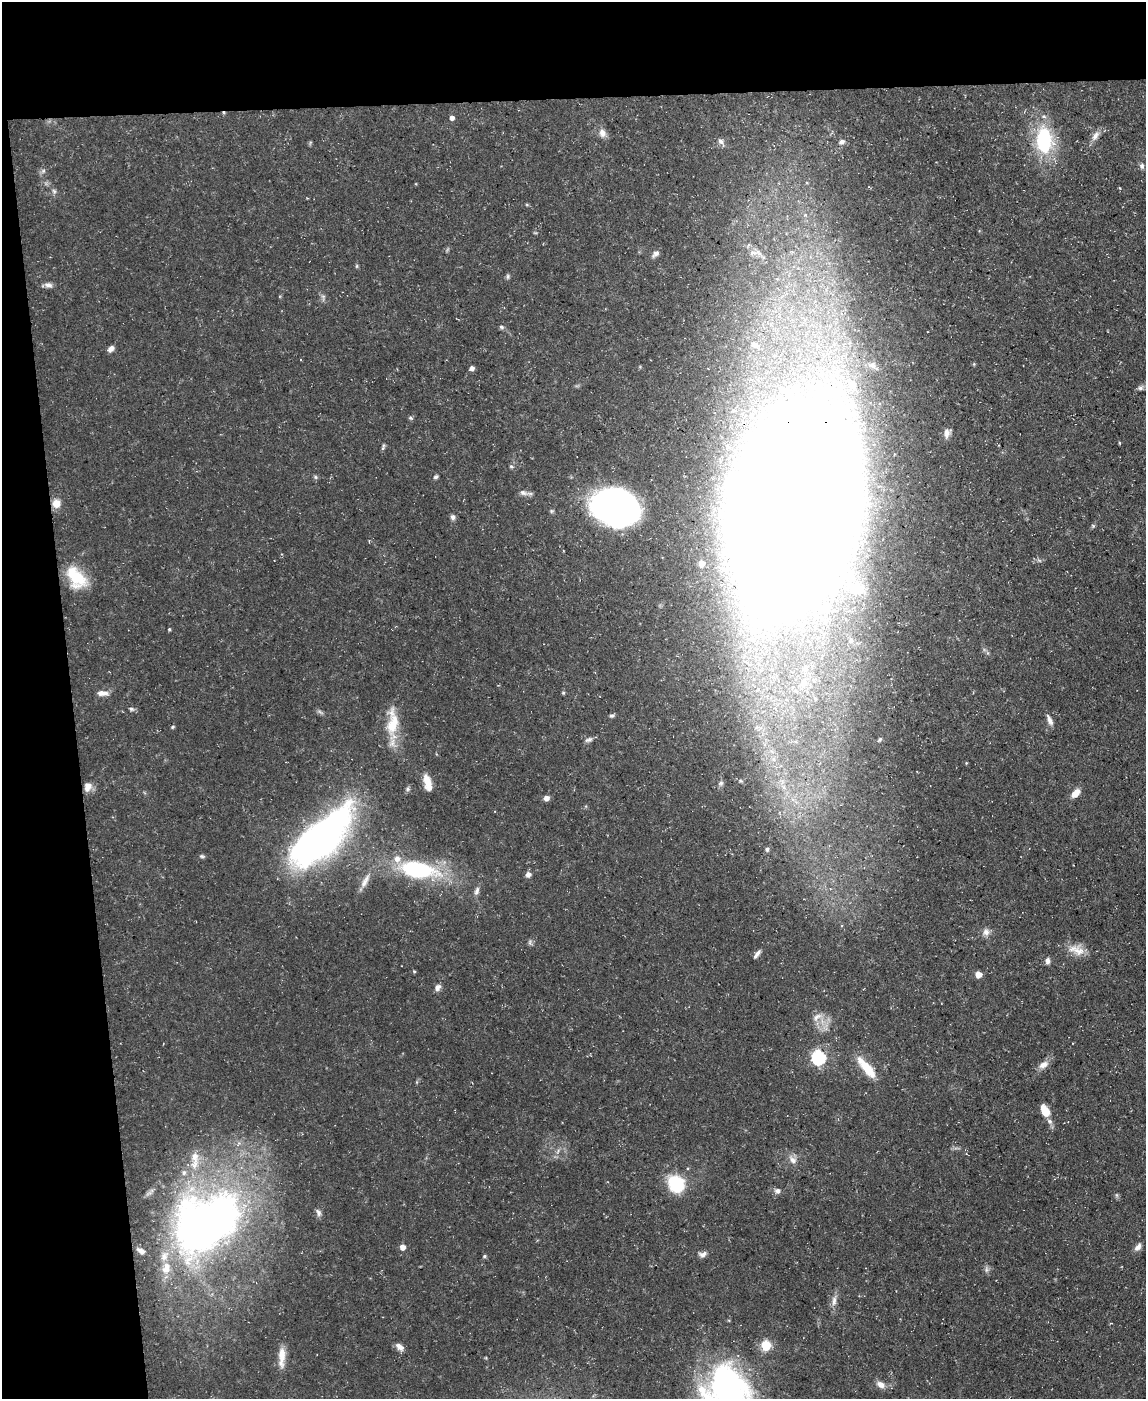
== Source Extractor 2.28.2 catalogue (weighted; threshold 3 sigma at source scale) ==
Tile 1 of 4 x 3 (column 1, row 1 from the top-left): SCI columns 1-1144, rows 2920-4316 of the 4575 x 4549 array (HDU 1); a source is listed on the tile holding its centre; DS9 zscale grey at full resolution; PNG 1148 x 1401 px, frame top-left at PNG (2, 2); no overlay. Shown black and unused: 13% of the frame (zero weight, under 3 of 5 exposures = <1% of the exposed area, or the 3 px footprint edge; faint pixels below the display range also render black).
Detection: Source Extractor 2.28.2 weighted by HDU 2 'WHT'; one run over the whole footprint, this tile lists its part. Background 0.0654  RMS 0.0044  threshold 0.0196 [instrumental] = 3 sigma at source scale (4.5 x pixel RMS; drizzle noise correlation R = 1.50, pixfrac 1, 0.05/0.05 arcsec/px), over >= 5 px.
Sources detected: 104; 2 too faint to see at this stretch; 1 inside a brighter object's white glare — not listed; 9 inside a brighter listed object's ellipse — not listed separately; the other 92 listed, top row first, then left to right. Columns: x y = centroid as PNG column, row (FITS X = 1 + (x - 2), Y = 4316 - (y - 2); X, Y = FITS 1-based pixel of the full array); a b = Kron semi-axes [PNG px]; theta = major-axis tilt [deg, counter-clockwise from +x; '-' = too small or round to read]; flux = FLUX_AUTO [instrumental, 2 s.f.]
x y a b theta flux
452 118 5 4 - 1.8
602 133 11 8 -67 2.9
1095 136 16 7 57 2.7
1044 140 24 15 -88 37
721 141 9 7 -21 1.6
842 142 8 7 - 1.6
1142 166 8 6 87 1.2
43 171 7 4 46 0.97
54 191 7 4 -45 0.89
805 215 6 4 43 0.9
753 253 12 7 0 2.3
655 254 11 6 47 1.8
357 266 6 4 89 0.53
508 276 8 5 85 0.8
48 285 11 6 -7 1.8
323 297 6 6 - 1
501 327 6 5 - 0.89
754 344 10 6 -28 1.4
111 349 8 5 42 2
872 365 10 7 -31 1.8
472 368 5 4 - 1.6
852 385 11 11 - 4.9
1140 388 8 6 24 1.3
410 418 6 5 - 0.73
947 433 13 9 69 2.7
1119 443 5 3 - 0.37
383 447 10 4 71 0.77
511 466 6 4 -65 0.75
316 477 6 5 - 0.74
436 477 6 5 - 0.82
523 492 10 7 -23 2
56 503 10 10 - 4.2
613 503 40 29 0 170
794 508 100 59 77 6400
453 517 7 6 - 1.3
702 563 5 4 - 3.8
76 577 29 17 -53 16
856 588 26 15 -22 16
169 629 4 3 - 0.55
851 641 7 7 - 1.5
803 683 19 11 74 7.5
103 693 15 7 -4 2.8
815 699 8 5 -62 1.2
131 709 8 5 -20 0.95
612 716 7 4 15 0.86
1050 720 15 5 -67 2.1
392 723 42 14 88 13
173 727 5 4 - 0.61
589 740 11 6 16 1.4
774 759 8 6 -23 1.9
966 763 4 3 - 0.36
427 781 17 8 -79 5.3
721 783 7 6 - 1.1
88 787 12 9 71 3.5
408 789 6 5 - 0.85
1076 793 12 7 43 4.2
546 798 5 5 - 2.8
321 837 70 27 43 200
767 849 6 5 - 0.82
202 856 7 5 -2 0.78
417 870 39 16 -10 49
528 874 5 5 - 2.2
365 881 23 7 60 3.7
477 891 11 6 70 1.7
986 932 9 9 - 2.2
1076 950 24 13 -18 6.1
757 954 12 4 51 1.5
1047 961 7 5 86 1.6
414 971 4 4 - 0.5
978 974 5 5 - 6.4
437 987 8 7 - 1.8
817 1017 16 8 36 3.1
818 1058 6 6 - 78
1043 1065 15 8 30 3
866 1067 32 9 -50 10
1045 1111 12 7 -63 7.8
195 1157 18 12 -78 5.9
793 1160 11 8 -48 2.7
676 1184 18 15 -56 21
777 1191 7 7 - 1.6
318 1212 11 6 -70 1.5
206 1223 89 62 39 270
402 1247 5 5 - 2.9
1138 1247 11 6 52 2
703 1254 10 7 10 1.7
485 1256 5 4 - 0.7
834 1301 15 6 86 2.6
766 1346 5 5 - 27
399 1347 10 7 -40 2.5
282 1357 28 8 88 6.3
881 1384 10 7 -29 3
727 1390 65 51 -81 120
Overlapping masked pixels (flux is a lower limit): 2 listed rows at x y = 56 503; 794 508
Isophote crosses this tile's border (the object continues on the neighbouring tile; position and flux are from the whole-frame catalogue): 1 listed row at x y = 727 1390